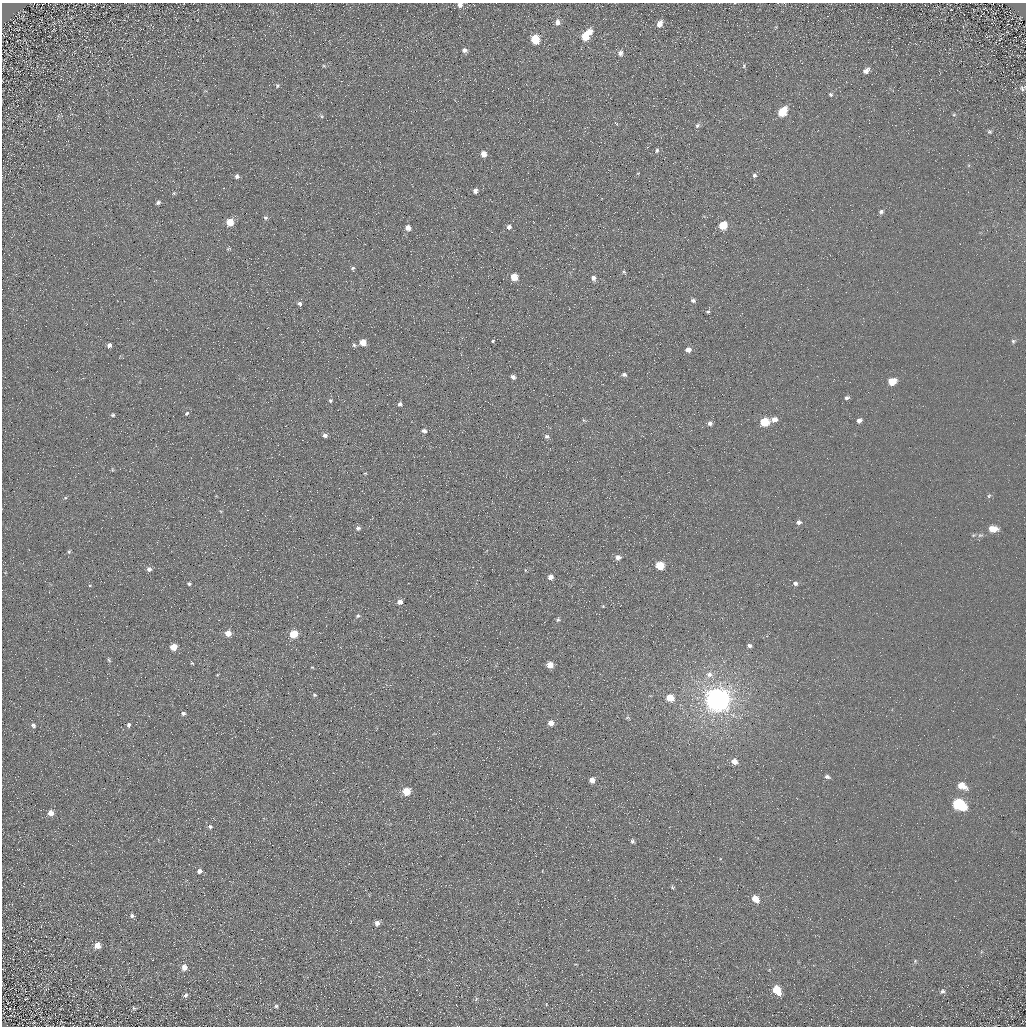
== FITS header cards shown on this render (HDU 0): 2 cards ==
NAXIS1  =                 1024 / Required FITS header
NAXIS2  =                 1024 / Required FITS header

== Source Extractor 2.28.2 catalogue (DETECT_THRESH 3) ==
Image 1024 x 1024 px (HDU 0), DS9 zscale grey, 1 PNG px = 1 image px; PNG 1028 x 1028 px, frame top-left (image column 1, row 1024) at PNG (2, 3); no overlay
Background 5.33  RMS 7.8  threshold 23.4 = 3 sigma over >= 5 px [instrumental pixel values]
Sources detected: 126; all 126 listed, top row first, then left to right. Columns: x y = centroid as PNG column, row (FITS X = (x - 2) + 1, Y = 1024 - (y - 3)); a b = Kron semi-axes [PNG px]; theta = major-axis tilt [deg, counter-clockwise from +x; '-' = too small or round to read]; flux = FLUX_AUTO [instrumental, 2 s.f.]
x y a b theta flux
460 5 5 5 - 2600
407 11 3 2 - 630
557 22 7 6 - 2400
659 24 6 5 - 4500
590 31 6 5 - 2900
585 36 7 5 70 16000
535 39 6 5 - 20000
464 50 6 5 - 2100
620 53 6 6 - 2200
324 66 5 3 - 540
744 66 5 4 - 650
866 71 8 5 39 2600
277 86 6 6 - 820
1023 88 8 7 - 1400
830 94 6 5 - 870
782 112 7 5 52 17000
954 115 5 3 - 580
321 116 5 4 - 710
697 125 6 5 - 1300
989 132 5 5 - 860
657 150 6 5 - 960
484 154 5 4 - 4900
754 175 6 5 - 1300
237 176 5 5 - 1300
475 191 4 4 - 2600
174 193 5 4 - 530
158 203 5 4 - 1200
881 212 5 5 - 1200
265 218 5 5 - 870
230 222 5 5 - 11000
723 225 5 5 - 17000
509 227 5 4 - 2300
408 228 5 4 - 3900
960 244 2 2 - 270
228 249 6 4 19 590
353 268 6 5 - 880
624 272 5 5 - 740
514 277 5 5 - 11000
593 278 6 6 - 2000
693 300 6 5 - 1200
299 304 5 5 - 1700
708 312 5 4 - 780
493 341 4 3 - 570
1013 341 5 4 - 840
363 342 5 5 - 7600
109 345 4 4 - 1800
354 345 6 4 -73 890
688 350 5 5 - 3200
624 375 5 4 - 1300
513 377 5 4 - 1600
892 381 6 5 - 11000
847 398 6 5 - 1300
330 400 5 4 - 930
400 404 5 5 - 1300
187 413 5 4 - 870
113 415 5 4 - 740
774 419 7 5 9 3200
859 421 6 4 35 1900
765 422 6 5 - 21000
710 423 6 6 - 1700
424 431 5 4 - 1500
325 435 5 5 - 1700
547 436 6 5 - 1200
365 473 4 3 - 370
989 496 5 4 - 690
65 498 5 4 - 650
799 522 6 5 - 1700
358 528 7 6 - 1200
993 529 8 5 -1 6600
294 547 2 2 - 2600
69 552 7 4 63 860
618 557 6 6 - 2200
660 565 6 5 - 18000
149 569 6 6 - 1800
525 570 5 3 - 400
551 577 5 4 - 3000
795 583 6 5 - 1600
189 584 5 4 - 840
400 602 5 4 - 2600
603 606 4 3 - 460
358 616 6 4 39 900
558 620 6 4 67 860
228 633 5 5 - 5200
294 634 5 5 - 15000
749 646 5 4 - 1300
173 647 5 5 - 7700
109 660 6 4 -46 690
192 663 5 3 - 500
550 665 5 5 - 5700
312 667 5 3 - 420
709 674 8 8 - 2800
314 695 5 4 - 710
670 698 5 5 - 11000
717 700 8 7 - 850000
183 713 4 4 - 1200
627 718 6 4 19 700
551 723 5 5 - 3700
33 725 6 5 - 1100
129 725 5 4 - 1100
185 759 2 2 - 250
734 761 6 6 - 4000
827 777 7 5 -17 1300
592 780 5 4 - 4800
962 786 9 6 -26 7300
406 791 5 5 - 13000
959 804 9 6 -27 59000
51 813 6 6 - 3600
210 826 6 5 - 1000
632 841 5 4 - 970
199 871 5 4 - 2200
672 887 5 4 - 630
755 899 7 5 -44 7100
132 916 6 5 - 1200
377 923 5 4 - 2300
97 945 7 7 - 3800
915 961 5 5 - 720
184 967 6 5 - 3400
46 989 5 2 - 340
776 990 8 6 -56 12000
942 991 8 6 34 1400
186 995 6 5 - 1300
26 999 3 2 - 340
476 999 6 4 73 740
546 1004 4 2 - 300
276 1006 5 4 - 890
134 1008 5 3 - 640
At the frame edge (FLAGS 8, measured only in part): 2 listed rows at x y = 460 5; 1023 88